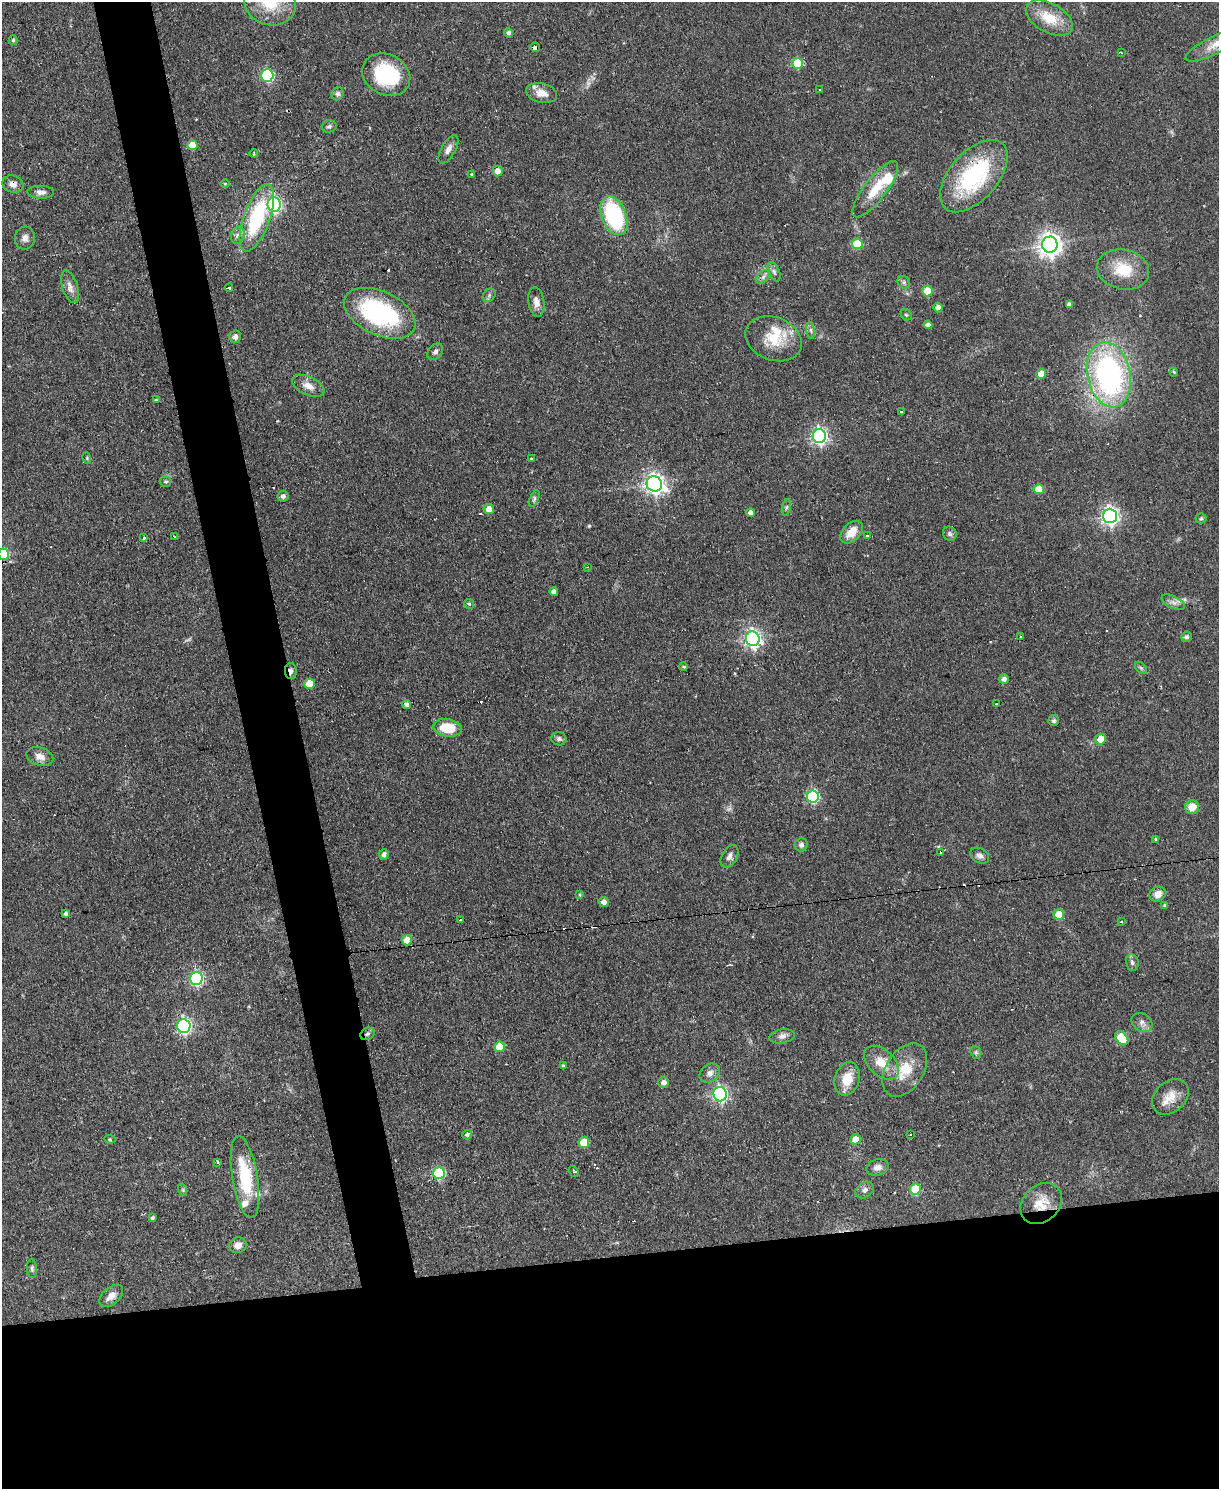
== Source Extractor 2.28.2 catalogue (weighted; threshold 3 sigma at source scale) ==
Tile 11 of 4 x 3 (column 3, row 3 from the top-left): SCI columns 2433-3649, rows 247-1733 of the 4865 x 4839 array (HDU 1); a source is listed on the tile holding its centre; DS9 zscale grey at full resolution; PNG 1221 x 1491 px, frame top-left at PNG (2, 2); each listed source drawn as its Kron ellipse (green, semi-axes under 4 px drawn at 4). Shown black and unused: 20% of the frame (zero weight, under 2 of 3 exposures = <1% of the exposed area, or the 3 px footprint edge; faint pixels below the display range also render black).
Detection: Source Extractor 2.28.2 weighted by HDU 2 'WHT'; one run over the whole footprint, this tile lists its part. Background 0.0668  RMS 0.0055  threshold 0.0248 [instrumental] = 3 sigma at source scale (4.5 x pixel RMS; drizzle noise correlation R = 1.50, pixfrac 1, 0.05/0.05 arcsec/px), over >= 5 px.
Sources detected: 163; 3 too faint to see at this stretch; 11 cosmic-ray / hot-pixel residue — neither listed nor drawn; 4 inside a brighter listed object's ellipse — not listed separately; the other 145 listed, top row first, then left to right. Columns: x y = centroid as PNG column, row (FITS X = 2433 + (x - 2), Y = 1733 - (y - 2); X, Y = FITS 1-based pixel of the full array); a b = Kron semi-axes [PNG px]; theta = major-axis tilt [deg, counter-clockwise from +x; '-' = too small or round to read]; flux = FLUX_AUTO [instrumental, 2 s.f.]
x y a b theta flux
270 2 26 22 -19 26
1049 18 25 14 -28 15
509 33 5 4 - 1.7
13 40 5 4 - 0.93
1214 45 31 9 26 9.2
535 47 5 3 - 6.5
1121 52 3 2 - 0.43
797 63 5 5 - 22
267 75 6 6 - 63
386 75 25 20 -27 40
820 89 2 2 - 0.62
541 93 16 9 -12 6
338 94 7 6 - 1.5
329 126 7 6 - 1.2
192 145 5 5 - 9.3
448 149 16 7 60 3.2
254 153 4 2 - 0.81
498 171 5 5 - 4.1
472 174 3 3 - 0.92
974 176 43 24 49 60
225 183 5 3 - 0.58
13 184 11 8 -17 3.2
875 189 34 11 52 16
41 192 13 6 -2 3.1
274 204 7 6 - 110
614 216 20 12 -68 52
257 218 35 13 70 48
238 235 9 6 73 2.1
25 238 11 10 - 3
857 244 5 5 - 18
1050 245 8 7 - 430
1123 269 26 20 -12 17
774 272 10 5 -65 1.7
763 277 8 5 46 1.5
904 282 7 5 -47 1.3
70 287 17 7 -72 3.8
229 288 4 3 - 2.7
927 291 5 5 - 14
489 295 7 6 - 1.3
536 302 15 8 -82 3.9
1069 305 4 3 - 2
938 308 5 4 - 2.6
380 313 38 22 -24 77
906 315 6 5 - 0.77
928 325 4 4 - 2.3
811 330 9 4 -81 1.3
235 337 6 6 - 1.8
774 339 29 21 -21 19
435 352 9 6 50 1.8
1174 372 4 3 - 0.69
1041 374 5 5 - 5.6
1109 375 33 21 -78 130
308 386 17 9 -25 5.3
156 400 3 3 - 0.47
901 412 3 3 - 0.94
819 436 7 6 - 160
87 458 6 3 -74 0.68
531 459 3 2 - 0.76
166 482 6 5 - 1.1
654 484 8 7 - 270
1039 489 5 5 - 10
283 496 5 5 - 2
534 498 9 4 69 1.2
786 507 8 4 81 1.1
489 509 5 5 - 4.7
751 513 4 4 - 2.5
1110 516 7 7 - 210
1201 518 5 5 - 0.8
852 532 13 8 45 8.4
950 534 7 6 - 1.4
868 535 4 3 - 1.3
144 537 4 3 - 1.3
174 537 3 2 - 0.52
4 554 5 5 - 31
587 567 3 2 - 0.49
554 592 4 4 - 2.2
1173 602 12 6 -27 2.8
469 604 5 4 - 1.1
1021 636 3 2 - 0.75
1187 637 5 5 - 1.4
753 639 7 7 - 190
684 667 4 3 - 0.74
1141 668 7 4 -45 1
291 671 8 6 -88 2
1004 679 5 5 - 2.4
309 684 5 5 - 13
407 704 4 4 - 2.6
996 704 3 2 - 0.66
1053 721 5 5 - 1
447 728 14 8 -7 16
559 739 7 6 - 1.5
1101 739 5 5 - 8
40 757 14 9 -16 4.2
813 796 6 6 - 59
1192 807 7 6 - 7.3
1156 839 4 4 - 0.62
801 845 7 6 - 1.7
941 852 3 3 - 0.88
384 855 5 4 - 2.4
730 856 12 7 62 2.5
980 856 10 7 -30 2.7
1158 894 8 7 - 3.9
580 895 4 4 - 0.65
604 902 5 5 - 3
1165 906 4 3 - 1.1
66 914 4 3 - 1.2
1059 914 5 5 - 9.1
460 920 3 3 - 0.92
1121 922 3 2 - 1.5
407 940 5 5 - 6.4
1132 963 8 6 -80 1.7
196 979 6 6 - 91
1142 1023 11 8 -35 2.7
184 1026 7 6 - 120
367 1034 7 5 30 1.3
782 1036 13 7 9 2.7
1122 1038 8 5 -44 20
500 1047 5 5 - 13
976 1052 7 5 -70 1
881 1063 20 13 -44 11
563 1065 4 4 - 0.68
905 1070 29 18 58 16
710 1073 11 8 37 3
847 1079 17 12 72 11
664 1082 5 5 - 2.9
720 1094 7 6 - 130
1170 1097 20 15 42 8.6
467 1135 5 4 - 1.4
910 1135 3 2 - 0.72
110 1139 5 4 - 0.6
855 1139 5 5 - 5.3
584 1143 5 5 - 14
218 1162 4 3 - 0.66
878 1167 11 8 15 3.1
574 1172 6 3 -56 0.85
439 1173 6 6 - 45
245 1177 41 12 -80 30
915 1189 5 5 - 20
183 1190 6 4 -72 0.77
865 1190 10 7 35 2.3
1041 1203 23 18 44 12
152 1218 4 3 - 1.2
238 1245 9 7 19 3.9
32 1269 9 5 -85 1.4
111 1296 14 8 42 4.8
Overlapping masked pixels (flux is a lower limit): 6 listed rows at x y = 535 47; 974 176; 13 184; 291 671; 367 1034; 1041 1203
Isophote crosses this tile's border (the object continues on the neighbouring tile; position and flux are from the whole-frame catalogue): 3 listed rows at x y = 270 2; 1214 45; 4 554